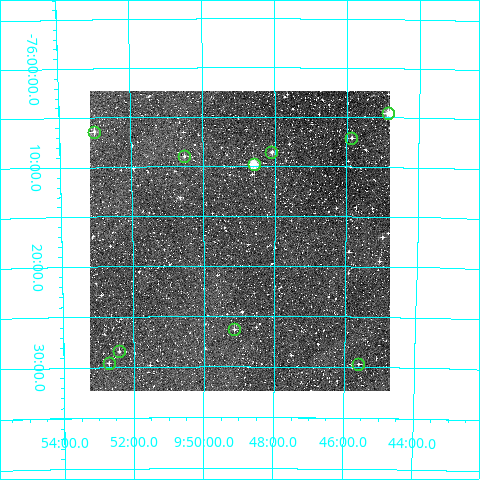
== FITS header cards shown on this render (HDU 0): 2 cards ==
NAXIS1  =                  300
NAXIS2  =                  300

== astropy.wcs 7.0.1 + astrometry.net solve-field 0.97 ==
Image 300 x 300 px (HDU 0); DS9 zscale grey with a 90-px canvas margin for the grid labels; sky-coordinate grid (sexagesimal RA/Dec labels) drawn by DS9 from the SOLVED WCS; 10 Tycho-2 reference stars matched to detected sources circled (green)
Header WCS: RA---TAN/DEC--TAN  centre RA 09:49:00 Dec -76:17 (147.25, -76.29 deg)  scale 6 arcsec/px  FOV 30.0' x 30.0'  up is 0 deg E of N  parity normal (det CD < 0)
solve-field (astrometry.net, Tycho-2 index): VERIFIED the header's WCS against the Tycho-2 star catalogue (verified at 2 index scales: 8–10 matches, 0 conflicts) and refined it, rather than solving blind
Solved WCS: RA---TAN-SIP/DEC--TAN-SIP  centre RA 09:49:00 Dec -76:17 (147.25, -76.29 deg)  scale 6 arcsec/px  FOV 30.0' x 30.0'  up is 0 deg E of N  parity normal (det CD < 0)
The solver's refit moves the header's centre by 4 arcsec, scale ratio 0.9998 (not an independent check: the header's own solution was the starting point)
Tycho-2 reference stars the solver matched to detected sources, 10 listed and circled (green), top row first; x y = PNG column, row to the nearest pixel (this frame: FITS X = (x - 90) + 1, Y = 300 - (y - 91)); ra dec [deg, ICRS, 3 dp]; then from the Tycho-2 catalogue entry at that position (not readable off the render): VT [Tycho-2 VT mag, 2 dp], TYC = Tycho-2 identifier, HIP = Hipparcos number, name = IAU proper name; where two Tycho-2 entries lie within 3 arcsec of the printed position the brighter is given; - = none
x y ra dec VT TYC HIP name
388 113 146.214 -76.076 9.83 9396-1899-1 - -
94 132 148.255 -76.107 10.72 9396-2205-1 - -
351 138 146.467 -76.118 11.38 9396-2442-1 - -
271 152 147.022 -76.143 11.31 9396-1802-1 - -
184 156 147.629 -76.150 11.57 9396-2437-1 - -
254 164 147.147 -76.162 9.28 9396-2251-1 48114 -
234 329 147.283 -76.438 11.36 9396-2130-1 - -
119 351 148.102 -76.474 11.46 9396-2271-1 - -
109 363 148.178 -76.493 11.88 9396-2474-1 - -
358 364 146.398 -76.495 12.02 9396-2513-1 - -